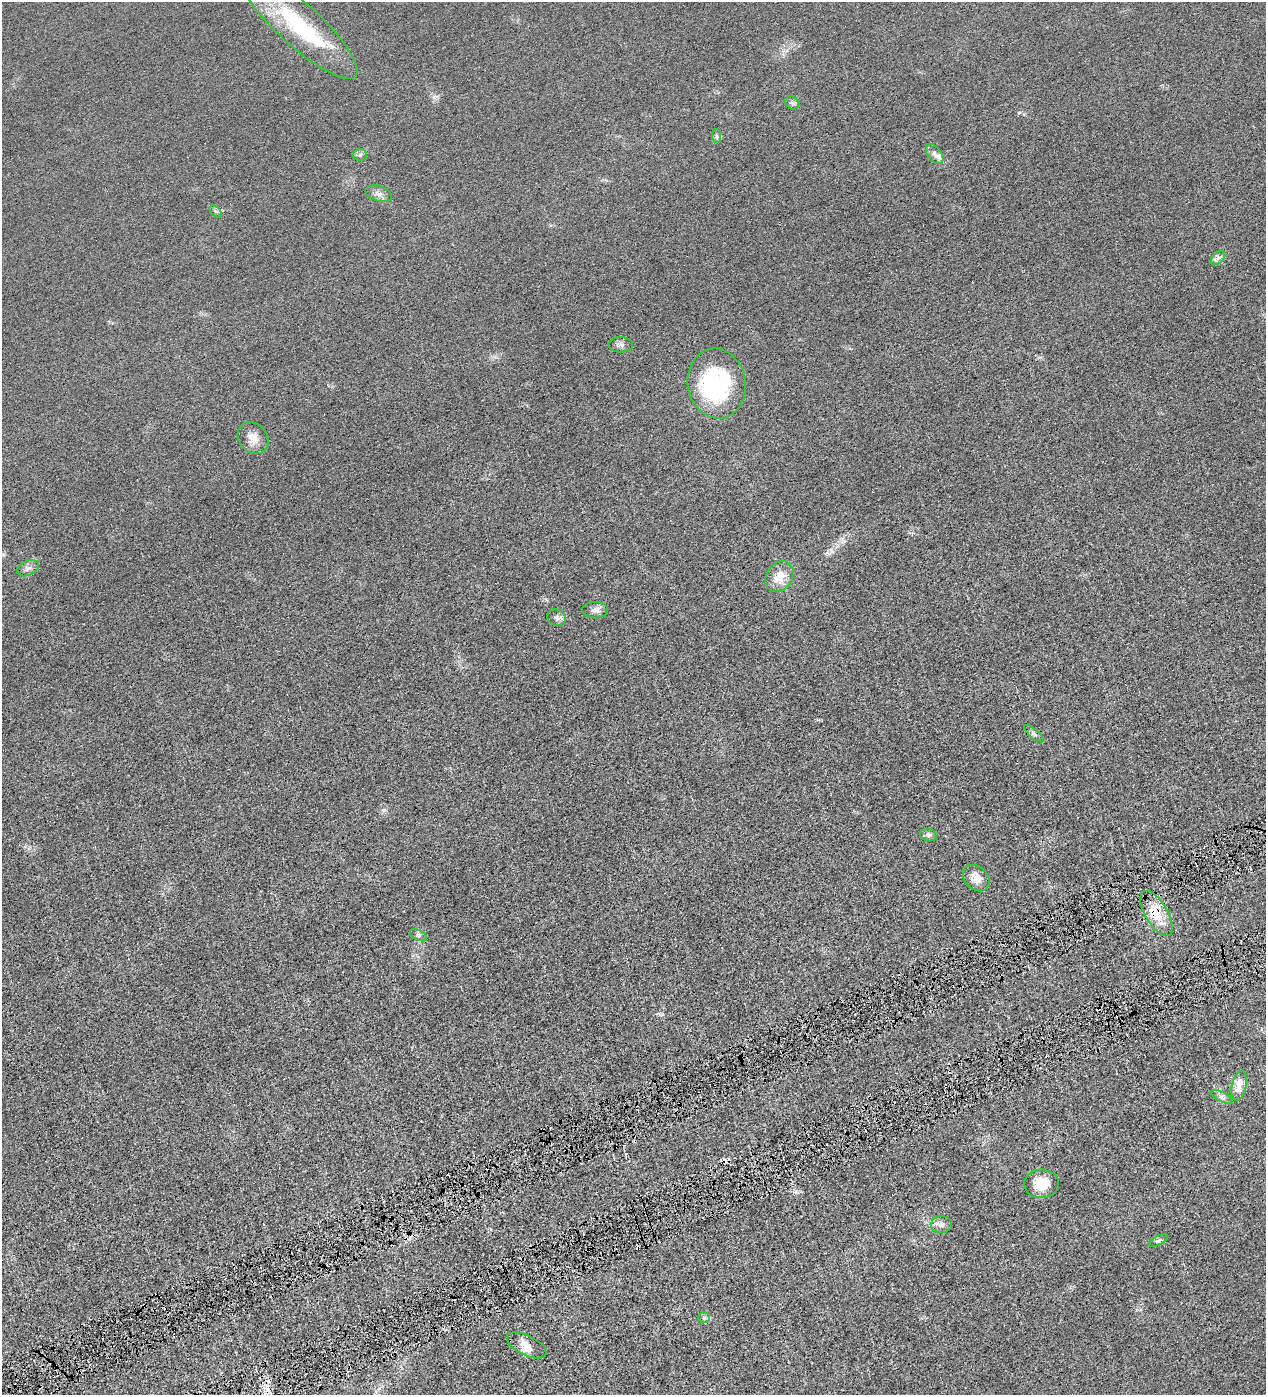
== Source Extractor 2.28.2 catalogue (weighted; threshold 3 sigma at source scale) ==
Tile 7 of 4 x 4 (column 3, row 2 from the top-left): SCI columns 2692-3955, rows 2789-4181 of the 5513 x 5577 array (HDU 1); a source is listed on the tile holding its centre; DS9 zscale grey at full resolution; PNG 1268 x 1397 px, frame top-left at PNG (2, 2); each listed source drawn as its Kron ellipse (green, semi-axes under 4 px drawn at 4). Shown black and unused: <1% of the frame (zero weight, under 4 of 8 exposures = <1% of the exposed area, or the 3 px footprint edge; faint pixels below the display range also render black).
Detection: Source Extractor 2.28.2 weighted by HDU 2 'WHT'; one run over the whole footprint, this tile lists its part. Background 0.0133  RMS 0.0042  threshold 0.0173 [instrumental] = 3 sigma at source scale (4.09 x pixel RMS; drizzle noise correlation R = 1.36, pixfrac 0.8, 0.05/0.05 arcsec/px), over >= 5 px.
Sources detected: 35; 2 inside a brighter object's white glare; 2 cosmic-ray / hot-pixel residue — neither listed nor drawn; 4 inside a brighter listed object's ellipse — not listed separately; the other 27 listed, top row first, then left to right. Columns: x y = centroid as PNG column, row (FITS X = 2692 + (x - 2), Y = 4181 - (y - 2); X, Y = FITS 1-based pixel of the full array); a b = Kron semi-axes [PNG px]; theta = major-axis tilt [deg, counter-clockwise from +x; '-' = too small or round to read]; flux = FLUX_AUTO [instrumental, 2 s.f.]
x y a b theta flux
298 24 78 21 -43 37
792 103 7 6 - 0.99
716 136 7 4 -88 0.7
935 154 11 6 -53 1.8
360 155 6 6 - 0.84
379 194 13 7 -19 2.1
216 211 7 4 -45 0.77
1218 258 8 5 45 1.2
621 345 12 7 1 1.6
717 384 35 29 -80 43
253 438 17 14 -51 3.8
28 568 11 7 24 1.7
780 577 16 13 55 6.4
595 610 13 8 1 1.9
556 617 9 7 -26 1.5
1034 734 12 4 -41 1.1
928 835 8 6 -15 1
976 878 15 11 -44 3.7
1156 913 25 11 -59 7.5
418 935 9 5 -27 1
1239 1086 15 7 77 4.4
1222 1097 12 4 -26 1.3
1041 1184 17 14 3 7.7
941 1224 10 8 1 1.7
1159 1240 10 4 27 1.1
704 1318 6 5 - 0.71
527 1345 21 10 -26 3.5
Overlapping masked pixels (flux is a lower limit): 1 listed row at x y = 1156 913